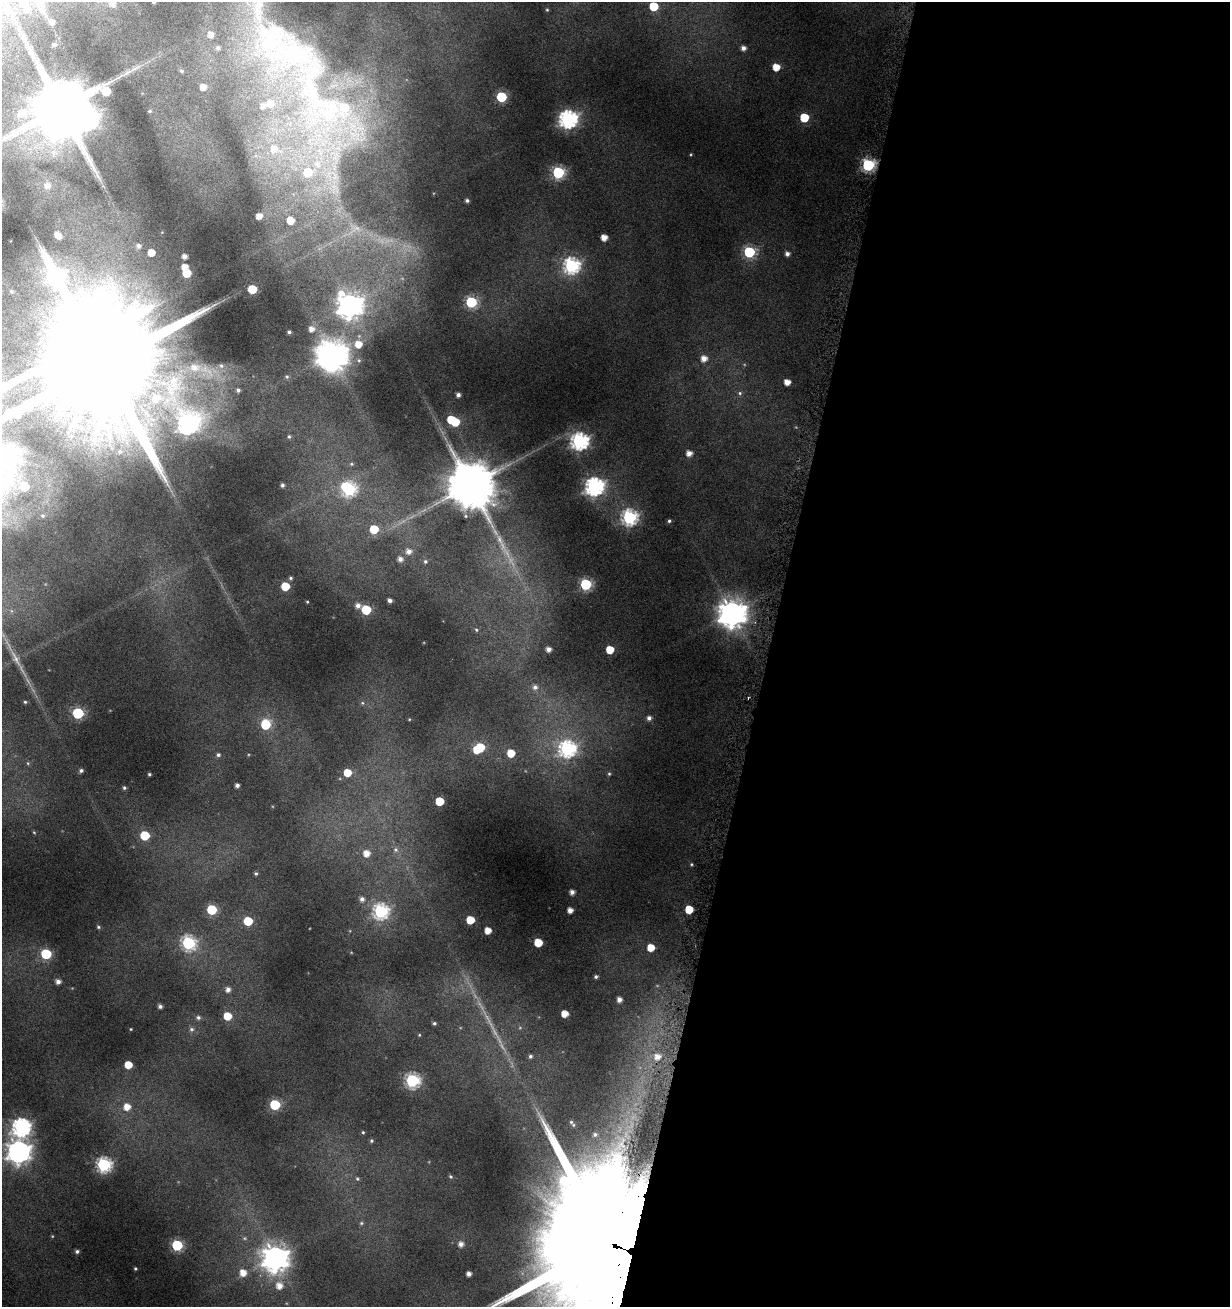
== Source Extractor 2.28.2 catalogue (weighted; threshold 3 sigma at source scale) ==
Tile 12 of 4 x 4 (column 4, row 3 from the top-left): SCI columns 3912-5139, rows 1330-2634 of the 5462 x 5246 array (HDU 1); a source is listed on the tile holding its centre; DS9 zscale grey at full resolution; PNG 1232 x 1309 px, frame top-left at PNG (2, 2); no overlay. Shown black and unused: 38% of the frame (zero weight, under 4 of 8 exposures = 2% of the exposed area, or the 3 px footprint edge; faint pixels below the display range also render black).
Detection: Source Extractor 2.28.2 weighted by HDU 2 'WHT'; one run over the whole footprint, this tile lists its part. Background 0.0173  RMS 0.0094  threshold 0.0386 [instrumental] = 3 sigma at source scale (4.09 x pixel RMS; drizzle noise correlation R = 1.36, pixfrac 0.8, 0.0396/0.0396 arcsec/px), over >= 5 px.
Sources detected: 174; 3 too faint to see at this stretch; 5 inside a brighter object's white glare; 1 long thin detection or spike segment (spike, bleed or trail) — not listed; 7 inside a brighter listed object's ellipse — not listed separately; the other 158 listed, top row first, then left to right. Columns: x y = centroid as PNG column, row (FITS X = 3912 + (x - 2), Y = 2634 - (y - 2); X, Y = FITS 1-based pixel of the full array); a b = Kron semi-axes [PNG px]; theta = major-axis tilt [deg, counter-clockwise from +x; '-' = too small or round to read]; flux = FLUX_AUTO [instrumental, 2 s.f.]
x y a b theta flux
154 2 3 3 - 0.92
24 3 5 5 - 5.5
112 3 7 7 - 4.9
259 4 32 18 89 41
654 6 6 5 - 28
547 10 4 4 - 0.76
52 22 4 4 - 2.7
54 44 3 3 - 1.4
743 48 5 5 - 3.7
293 53 86 44 -8 160
776 67 5 5 - 11
181 71 5 4 - 1.3
203 87 5 5 - 6.5
501 97 6 6 - 54
270 103 8 7 - 6
61 108 15 12 11 7200
327 110 75 31 -48 160
150 111 4 4 - 0.93
21 113 11 10 - 9.2
804 117 6 5 - 30
568 119 7 7 - 280
274 149 9 9 - 9.6
317 164 12 11 - 12
868 165 6 6 - 120
308 172 8 8 - 23
558 172 6 6 - 100
335 175 18 8 -68 12
47 186 6 6 - 3.8
467 200 5 4 - 1.9
259 216 5 5 - 6.7
290 220 7 6 - 12
58 235 6 4 -51 6.2
604 238 5 5 - 7.6
138 246 5 4 - 2.1
749 252 6 6 - 77
151 253 5 5 - 9
787 254 5 5 - 3
184 256 4 4 - 3.3
571 266 7 7 - 190
185 267 5 4 - 6.2
186 273 6 5 - 22
252 289 5 5 - 24
471 302 6 6 - 76
350 305 9 9 - 700
311 329 6 6 - 4.7
289 332 3 3 - 1.4
358 344 8 7 - 11
334 356 8 7 - 860
704 358 6 6 - 6.5
103 364 48 30 -34 38000
194 367 11 9 -31 6.8
287 377 5 4 - 0.99
787 382 5 4 - 6.8
238 390 4 3 - 1.6
740 393 5 5 - 1.4
458 395 4 4 - 2.7
156 398 15 14 - 23
451 420 5 5 - 20
187 424 10 9 - 310
289 436 5 4 - 1.1
579 441 7 7 - 240
120 451 8 7 - 4.2
689 453 6 5 - 5.2
282 485 4 3 - 1.6
470 485 12 12 - 4300
594 486 8 7 - 300
24 487 6 6 - 22
348 489 8 7 - 130
629 517 7 7 - 170
669 521 4 4 - 1.2
374 529 6 6 - 26
500 540 12 5 -63 4.6
409 551 7 6 - 4.7
400 559 5 5 - 3.7
425 561 6 5 - 1.6
291 578 5 4 - 1.3
586 584 6 6 - 82
285 586 5 5 - 21
390 600 4 3 - 2.5
307 602 3 3 - 0.7
358 606 6 6 - 3.5
366 610 6 6 - 27
732 614 9 9 - 1000
476 630 5 4 - 0.89
549 649 5 5 - 4
610 650 5 5 - 16
16 659 21 6 -64 6.2
535 687 7 7 - 3.1
25 702 4 4 - 0.85
78 713 6 6 - 67
649 718 5 5 - 3.2
265 724 7 6 - 36
480 747 6 6 - 22
567 749 7 7 - 190
511 753 5 5 - 16
218 755 5 5 - 1.6
81 770 5 4 - 1.9
347 773 5 5 - 15
149 774 3 3 - 0.98
609 774 5 4 - 1.1
237 785 4 3 - 2.4
124 788 5 4 - 1.2
439 801 5 5 - 24
145 836 6 6 - 27
396 850 6 5 - 1.7
366 853 6 6 - 7.2
691 864 4 3 - 0.8
256 873 5 4 - 1.1
572 892 4 4 - 3.8
362 899 5 5 - 3
689 909 5 5 - 18
212 910 6 6 - 46
570 910 4 4 - 5.2
380 911 7 7 - 150
470 920 5 5 - 19
248 921 6 5 - 22
98 927 5 4 - 1.1
488 930 5 5 - 8.6
188 943 7 6 - 130
538 943 6 5 - 16
651 948 5 5 - 13
46 954 6 6 - 54
596 977 4 4 - 1.5
58 982 5 5 - 3.8
228 989 6 5 - 3.3
619 1000 4 4 - 4.1
160 1006 4 4 - 2.1
564 1014 5 5 - 9
227 1016 5 5 - 17
198 1017 6 5 - 1.7
434 1023 4 4 - 1.4
191 1029 6 5 - 1.6
419 1035 5 3 - 0.7
530 1056 5 4 - 1.4
657 1057 6 6 - 6
128 1065 5 5 - 15
412 1080 6 6 - 140
275 1105 6 6 - 61
127 1107 7 7 - 8.4
572 1123 11 4 -53 2.1
21 1127 8 7 - 280
363 1132 4 4 - 0.87
595 1134 5 5 - 1.9
371 1141 5 5 - 1.2
19 1152 8 8 - 600
104 1165 7 6 - 160
450 1177 5 4 - 1.2
357 1179 5 4 - 1.1
361 1223 5 5 - 1.2
461 1244 6 6 - 4.3
609 1244 36 31 -29 45000
177 1245 6 6 - 64
77 1251 5 4 - 1.8
275 1258 9 9 - 870
135 1268 4 3 - 0.86
243 1273 7 6 - 8.2
469 1274 4 4 - 3.8
279 1286 7 7 - 6.7
Overlapping masked pixels (flux is a lower limit): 1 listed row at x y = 609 1244
Isophote crosses this tile's border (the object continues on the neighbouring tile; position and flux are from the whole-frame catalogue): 7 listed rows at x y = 154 2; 24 3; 112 3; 259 4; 61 108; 103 364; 609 1244